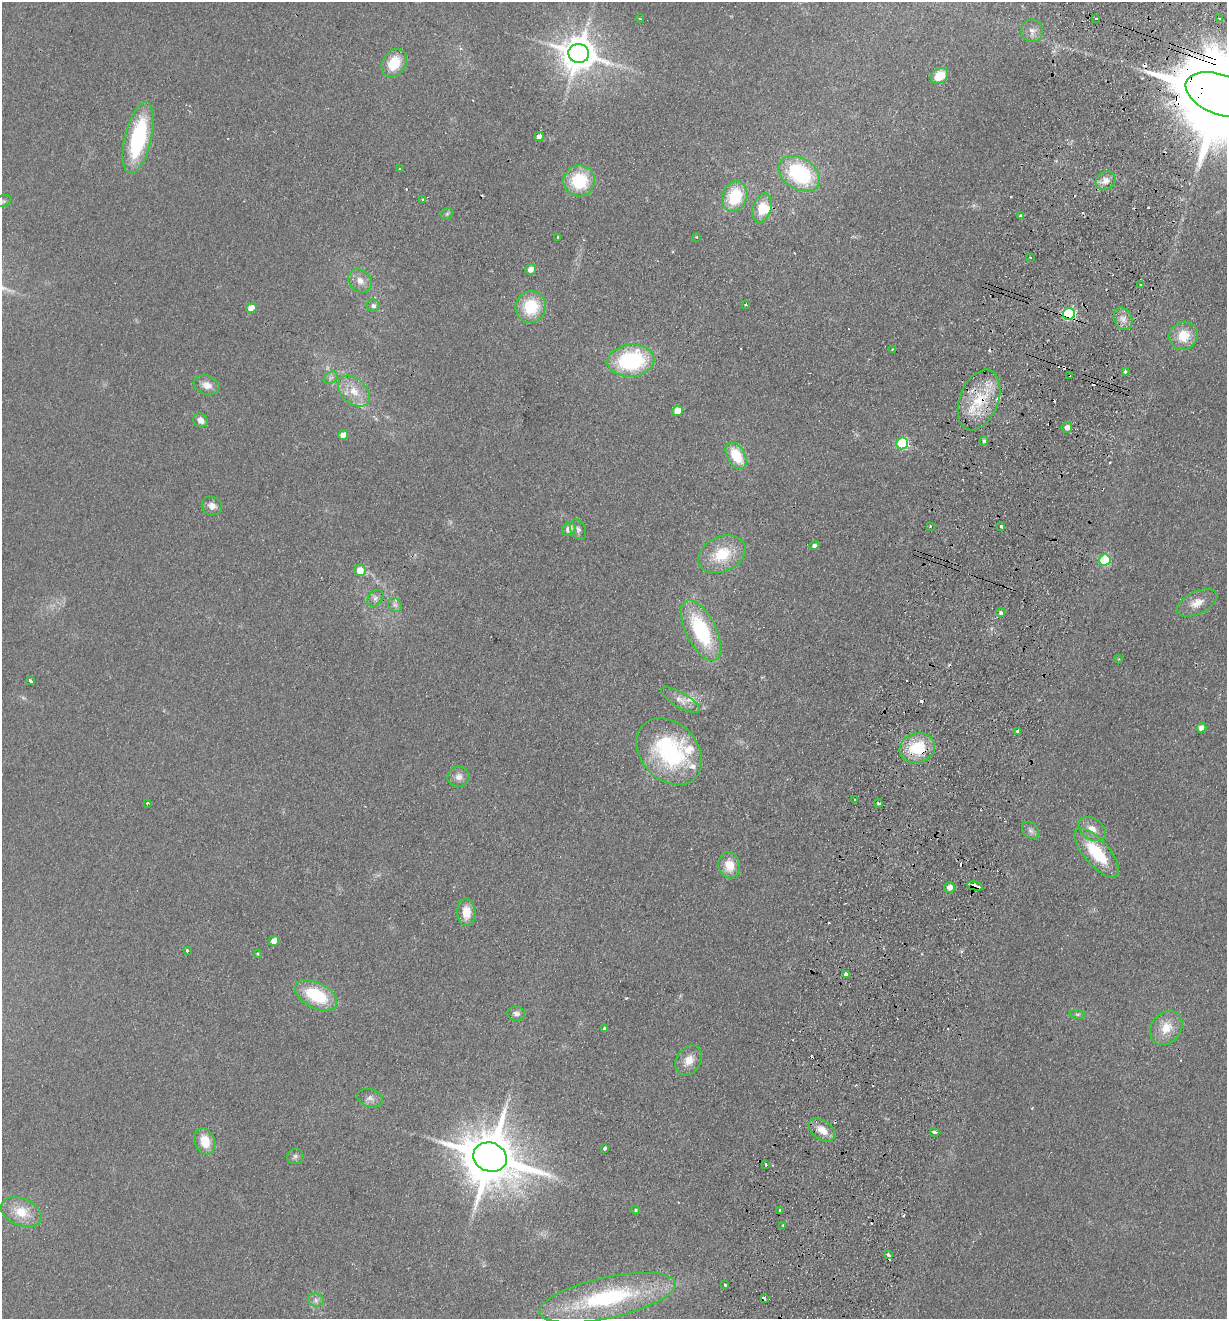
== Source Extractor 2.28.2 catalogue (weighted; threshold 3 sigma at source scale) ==
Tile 10 of 4 x 4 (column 2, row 3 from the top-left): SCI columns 1539-2763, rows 1339-2655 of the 5401 x 5311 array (HDU 1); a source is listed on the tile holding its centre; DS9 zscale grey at full resolution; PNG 1229 x 1321 px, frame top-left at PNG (2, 2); each listed source drawn as its Kron ellipse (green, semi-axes under 4 px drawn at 4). Shown black and unused: <1% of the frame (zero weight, under 2 of 3 exposures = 3% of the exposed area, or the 3 px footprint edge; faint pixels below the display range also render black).
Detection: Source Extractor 2.28.2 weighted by HDU 2 'WHT'; one run over the whole footprint, this tile lists its part. Background 0.121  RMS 0.011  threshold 0.0499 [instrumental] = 3 sigma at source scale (4.5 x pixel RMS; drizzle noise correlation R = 1.50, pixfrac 1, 0.05/0.05 arcsec/px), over >= 5 px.
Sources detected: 141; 2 too faint to see at this stretch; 26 cosmic-ray / hot-pixel residue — neither listed nor drawn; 6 inside a brighter listed object's ellipse — not listed separately; the other 107 listed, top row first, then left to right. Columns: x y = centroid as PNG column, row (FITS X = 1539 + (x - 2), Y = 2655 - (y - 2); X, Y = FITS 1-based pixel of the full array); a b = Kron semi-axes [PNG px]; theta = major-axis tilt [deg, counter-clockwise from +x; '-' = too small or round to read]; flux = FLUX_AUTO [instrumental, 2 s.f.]
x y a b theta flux
1096 18 3 2 - 2.3
1220 18 4 3 - 1.5
640 19 4 2 - 0.94
1032 31 11 11 - 7.3
579 53 10 9 - 2800
394 63 15 11 58 30
939 76 9 7 33 24
1221 95 37 20 -20 35000
539 137 5 4 - 6
138 138 36 13 76 120
399 169 3 3 - 2.6
799 174 22 15 -31 100
579 181 16 15 - 56
1105 181 10 8 34 9.7
735 197 15 12 69 52
422 200 3 3 - 2.5
3 201 8 6 21 2.6
762 208 15 9 74 21
447 214 6 5 - 2
1020 216 4 3 - 1.3
558 237 3 2 - 1.4
696 237 3 2 - 1.9
1030 257 3 2 - 0.99
531 269 5 5 - 9.4
360 281 13 10 -46 9.8
1141 285 3 3 - 2.3
746 305 3 3 - 1.2
373 306 6 6 - 3.5
531 307 16 15 - 46
251 308 5 5 - 13
1069 314 6 5 - 150
1123 319 11 9 -64 8.2
1184 336 14 13 - 23
892 349 3 2 - 1.8
631 361 23 16 5 110
1125 372 3 3 - 3.9
1069 375 3 3 - 6.7
331 378 8 5 30 3
207 385 13 9 -18 9.8
354 391 18 12 -43 19
979 400 32 19 68 52
677 411 5 5 - 21
201 420 8 6 -41 7.3
1067 427 5 5 - 5.3
343 435 5 4 - 9
984 441 4 4 - 2.9
902 443 6 5 - 120
736 456 14 8 -60 37
212 506 10 9 - 7.3
930 526 3 3 - 1.7
1001 526 4 3 - 4.6
569 529 7 6 - 9.8
578 529 11 7 -64 3.9
814 546 5 4 - 4.2
722 554 25 17 25 42
1105 560 6 5 - 92
360 570 6 6 - 16
375 598 9 7 46 4.5
1197 603 21 11 26 13
395 605 8 6 -43 3.6
1001 613 4 4 - 4.8
701 631 33 15 -63 98
1118 659 4 3 - 1.1
30 681 4 3 - 3.8
680 700 22 7 -30 10
1201 728 5 4 - 7.6
1018 731 3 3 - 3.6
917 748 18 15 18 49
669 752 37 28 -47 140
459 777 11 10 - 7.3
855 799 2 2 - 1
147 803 3 2 - 1.2
878 803 4 3 - 2.1
1092 829 15 10 -33 11
1031 831 9 7 -45 4.4
1097 853 31 12 -49 54
729 865 13 10 -79 20
975 886 8 4 -13 130
949 887 5 5 - 7.6
466 912 14 9 -88 18
274 941 5 4 - 12
187 951 3 3 - 9.6
258 954 4 4 - 1.1
846 975 4 4 - 7.7
316 995 23 12 -27 61
516 1014 9 7 -7 4.5
1078 1014 8 4 -8 2.1
1166 1028 18 14 52 21
604 1029 4 4 - 3.1
689 1060 16 12 57 14
370 1098 13 8 -16 5.9
822 1130 15 9 -36 15
934 1132 5 3 - 9.5
205 1141 14 9 -69 22
604 1148 3 3 - 11
295 1156 8 7 - 3.5
490 1157 17 14 -20 7700
766 1165 3 2 - 2.1
636 1210 4 3 - 1.7
780 1210 3 3 - 2.1
21 1212 21 13 -22 25
783 1225 3 3 - 1.8
888 1255 4 3 - 5.5
724 1284 3 3 - 3.4
607 1298 70 20 12 150
764 1298 3 3 - 35
316 1300 8 6 -3 4.3
Overlapping masked pixels (flux is a lower limit): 7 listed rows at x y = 1221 95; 1069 314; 1069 375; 979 400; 917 748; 975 886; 764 1298
Isophote crosses this tile's border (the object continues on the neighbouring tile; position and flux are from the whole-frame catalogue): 1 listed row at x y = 1221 95